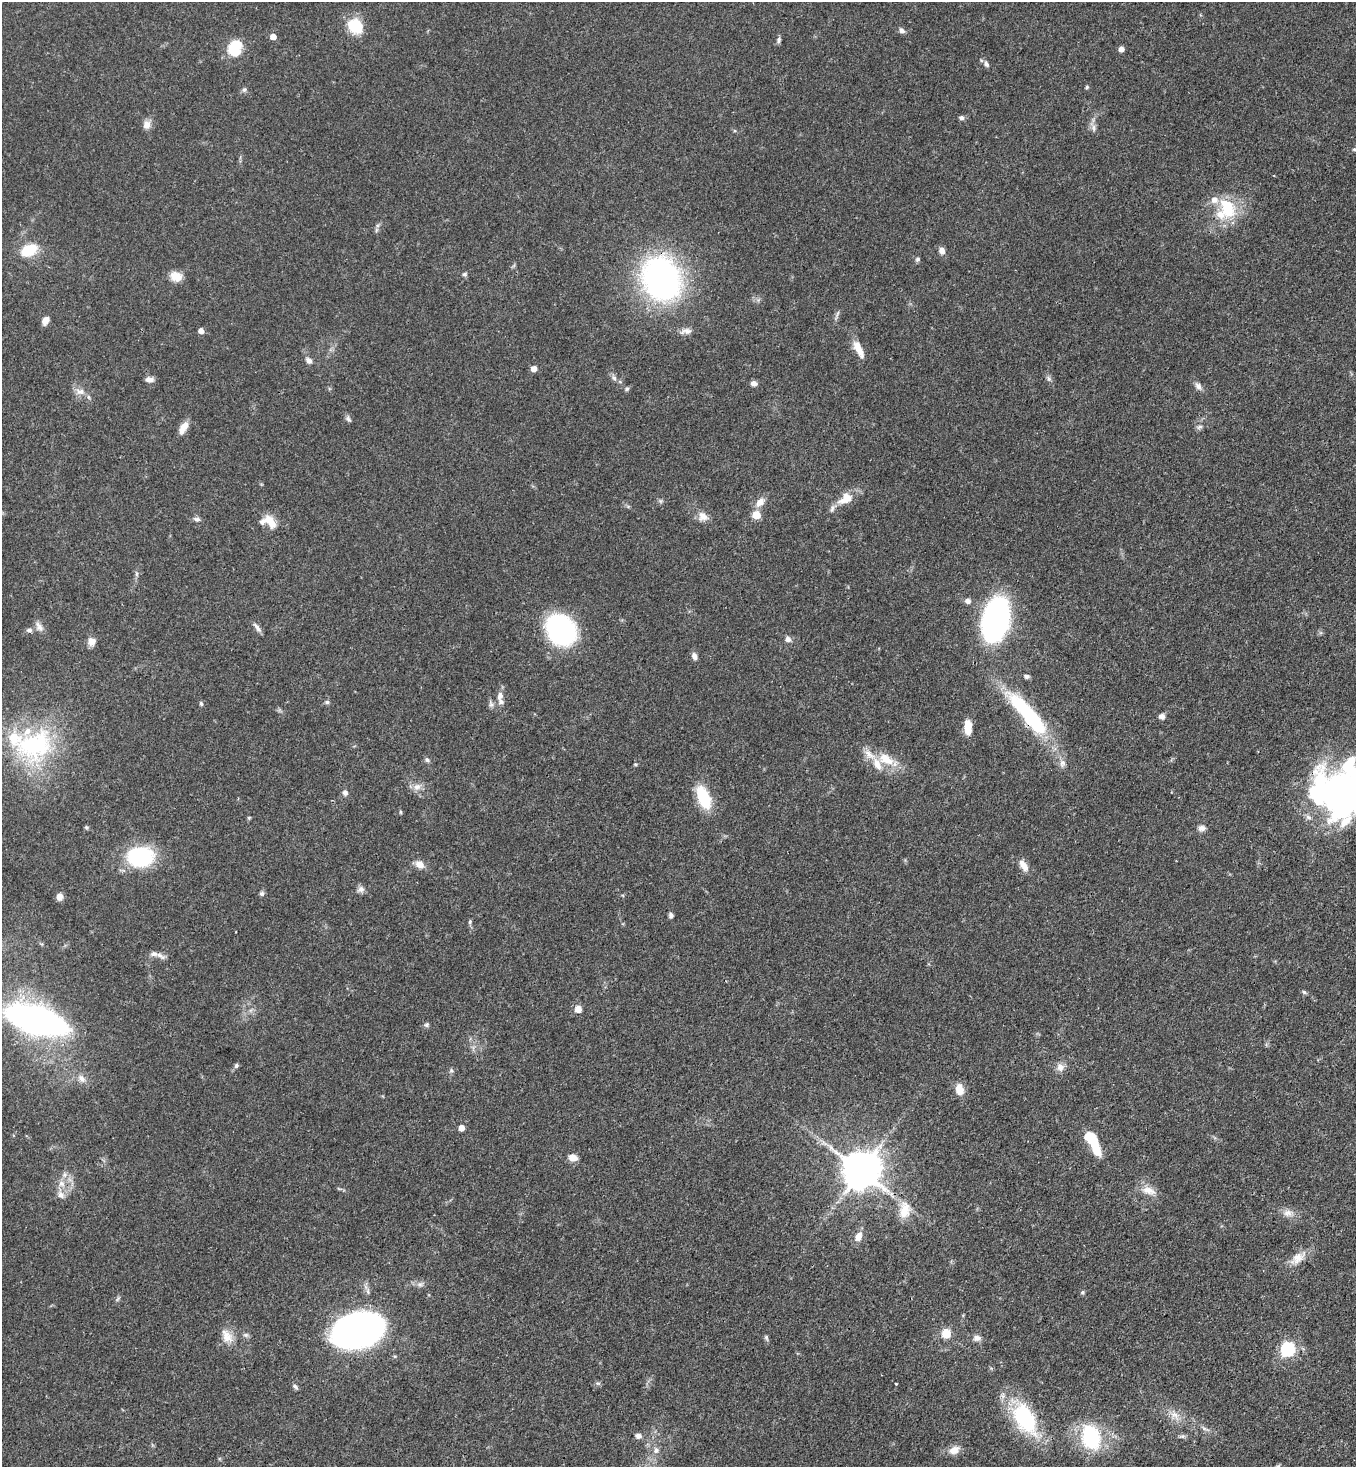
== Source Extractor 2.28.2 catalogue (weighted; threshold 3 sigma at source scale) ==
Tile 6 of 4 x 4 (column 2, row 2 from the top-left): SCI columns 1582-2935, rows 2992-4456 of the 6007 x 5984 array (HDU 1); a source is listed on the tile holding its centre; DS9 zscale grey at full resolution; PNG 1358 x 1469 px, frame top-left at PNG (2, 2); no overlay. Shown black and unused: <1% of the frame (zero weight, under 3 of 4 exposures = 7% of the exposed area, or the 3 px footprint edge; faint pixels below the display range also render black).
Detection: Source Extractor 2.28.2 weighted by HDU 2 'WHT'; one run over the whole footprint, this tile lists its part. Background 0.0856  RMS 0.0039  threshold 0.0178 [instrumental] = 3 sigma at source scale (4.5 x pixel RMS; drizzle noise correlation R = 1.50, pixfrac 1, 0.05/0.05 arcsec/px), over >= 5 px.
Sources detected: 137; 1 inside a brighter object's white glare — not listed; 10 inside a brighter listed object's ellipse — not listed separately; the other 126 listed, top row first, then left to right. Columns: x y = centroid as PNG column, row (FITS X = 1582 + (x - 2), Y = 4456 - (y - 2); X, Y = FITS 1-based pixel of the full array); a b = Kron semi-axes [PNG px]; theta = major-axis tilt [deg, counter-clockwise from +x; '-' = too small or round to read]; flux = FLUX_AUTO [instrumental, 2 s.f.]
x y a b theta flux
355 26 17 14 -43 13
902 30 8 6 -37 1.3
273 37 5 5 - 3.3
779 40 8 5 78 1
234 48 8 7 - 36
1121 49 4 4 - 2.9
986 64 9 6 -58 1.2
1087 87 5 5 - 0.53
244 89 7 5 47 0.88
961 118 6 5 - 1.2
147 125 10 9 - 2.8
1094 128 11 4 -85 1.4
1354 149 5 4 - 0.62
1227 208 29 20 -62 16
376 230 6 4 72 0.7
29 250 13 9 28 15
942 251 9 7 -79 2
918 259 6 5 - 0.79
464 274 7 5 -13 0.76
176 276 14 11 -17 4.6
661 279 46 37 -65 110
45 321 8 6 54 3.1
201 331 5 4 - 2.7
686 331 17 8 9 2.3
858 349 24 8 -64 5.4
309 361 7 6 - 1.8
534 368 5 5 - 2.9
614 378 8 6 -56 1.3
149 379 10 6 -4 2
1049 379 6 6 - 0.92
754 383 8 6 -7 1.5
1198 386 10 7 -48 1.8
627 389 6 5 - 0.72
80 392 13 8 -9 2.8
348 419 10 5 -60 1
183 427 15 7 60 4
1199 427 9 5 26 0.99
846 499 22 13 32 6.7
661 501 7 4 -71 0.66
760 502 15 9 46 3.3
756 515 5 5 - 9.3
703 517 13 12 - 3.3
197 519 9 6 -8 1.2
270 521 21 10 -48 5.7
136 574 7 4 90 0.74
968 601 7 6 - 1.7
996 619 25 16 77 150
39 627 15 8 -56 2.3
257 628 14 5 -54 1.7
29 630 8 6 14 1.3
561 630 21 17 -48 100
788 639 8 7 - 1.5
92 641 10 9 - 2.7
694 656 8 6 -69 1.8
1026 676 6 4 -21 1
500 695 10 7 73 2.3
327 702 5 5 - 0.77
201 704 6 4 -85 0.7
491 704 9 6 -71 1.2
1029 715 61 15 -49 43
1161 716 7 6 - 1.7
968 727 15 7 -89 6.6
35 745 58 43 24 54
886 759 24 13 -32 9.2
427 760 7 6 - 0.9
1062 763 8 7 - 1.6
635 764 4 4 - 0.57
417 787 11 9 24 2.7
1340 792 52 47 32 180
345 793 7 6 - 1.4
703 797 25 12 -68 17
401 812 6 3 -71 0.44
249 818 5 4 - 0.46
86 827 5 5 - 0.54
1202 828 9 7 2 1.8
140 857 32 23 1 29
420 864 11 8 -34 3.1
1023 865 15 8 -57 3.3
361 889 9 8 - 1.6
262 893 7 6 - 0.88
59 897 8 7 - 2.2
671 915 6 5 - 1.1
470 922 6 4 71 0.65
236 931 3 2 - 0.3
161 956 16 6 -27 1.7
1304 992 6 5 - 0.68
578 1009 7 6 - 3.6
36 1020 38 15 -17 240
426 1025 7 6 - 0.85
236 1066 7 5 61 0.8
1060 1067 11 10 - 2.5
451 1070 6 4 -72 0.64
82 1079 12 8 -42 2.4
959 1089 13 9 -78 5
461 1128 5 4 - 3.3
1092 1139 31 8 -66 17
824 1143 9 4 -37 1.4
573 1158 10 8 -2 3
861 1170 11 11 - 1200
65 1175 9 7 73 1.7
61 1184 9 9 - 2.7
1148 1190 20 10 -16 4.3
61 1195 10 9 - 2.5
905 1210 24 14 83 7.3
1288 1213 14 10 -1 3.1
859 1236 12 8 65 3.2
1298 1258 20 13 45 5.3
1082 1292 6 5 - 0.64
358 1330 32 20 16 300
946 1333 10 9 - 5.4
246 1335 7 6 - 0.97
227 1336 20 12 -57 5
766 1338 9 5 -66 0.77
977 1338 10 7 -5 1.9
1288 1349 7 6 - 73
598 1383 6 4 17 0.67
896 1384 3 3 - 0.59
295 1386 9 4 -38 0.92
1174 1415 13 9 -29 3.4
1025 1419 43 23 -60 34
1204 1428 9 4 -19 0.92
638 1436 7 6 - 1.7
1183 1436 7 5 10 0.88
1091 1437 21 16 -73 36
656 1450 8 8 - 1.8
954 1450 14 9 30 3.7
Overlapping masked pixels (flux is a lower limit): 2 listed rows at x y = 1029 715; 1340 792
Isophote crosses this tile's border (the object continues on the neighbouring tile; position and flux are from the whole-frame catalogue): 1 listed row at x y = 1340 792